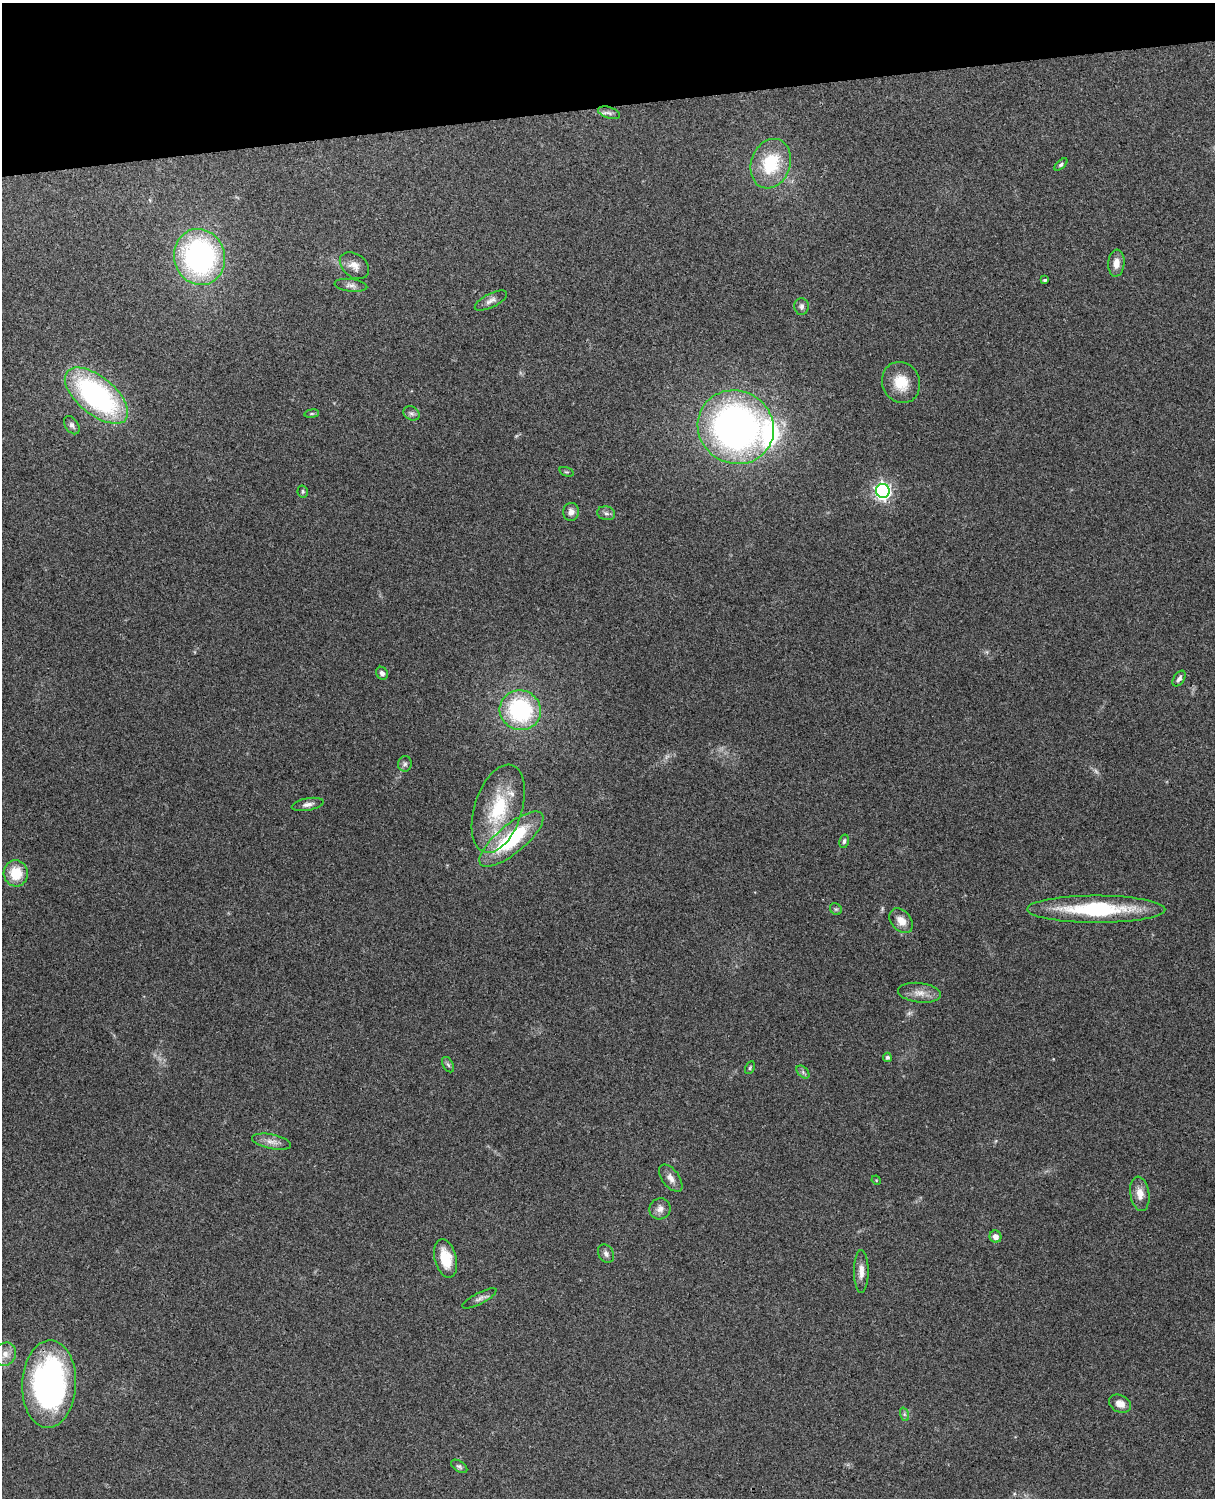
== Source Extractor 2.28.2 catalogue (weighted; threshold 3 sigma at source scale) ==
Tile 3 of 4 x 3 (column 3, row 1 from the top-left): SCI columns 2544-3756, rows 3155-4650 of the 5089 x 4927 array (HDU 1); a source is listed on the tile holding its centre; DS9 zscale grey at full resolution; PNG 1217 x 1500 px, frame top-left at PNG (2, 3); each listed source drawn as its Kron ellipse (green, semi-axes under 4 px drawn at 4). Shown black and unused: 7% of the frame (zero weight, under 3 of 4 exposures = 6% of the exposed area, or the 3 px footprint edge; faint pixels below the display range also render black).
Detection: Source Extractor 2.28.2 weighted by HDU 2 'WHT'; one run over the whole footprint, this tile lists its part. Background 0.277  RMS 0.0092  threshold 0.0412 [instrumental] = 3 sigma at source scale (4.5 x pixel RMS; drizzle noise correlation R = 1.50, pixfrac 1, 0.05/0.05 arcsec/px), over >= 5 px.
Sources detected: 58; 3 too faint to see at this stretch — neither listed nor drawn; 2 inside a brighter listed object's ellipse — not listed separately; the other 53 listed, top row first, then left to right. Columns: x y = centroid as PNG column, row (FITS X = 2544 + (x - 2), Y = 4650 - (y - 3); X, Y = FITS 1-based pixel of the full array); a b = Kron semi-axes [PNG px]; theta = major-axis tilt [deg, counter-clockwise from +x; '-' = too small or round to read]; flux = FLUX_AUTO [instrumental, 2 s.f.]
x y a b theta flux
609 113 11 5 -18 3.2
771 164 25 19 70 46
1061 165 8 4 42 1.6
199 257 28 25 -74 200
1116 263 13 8 86 8
354 266 16 11 -39 7.7
1045 280 4 3 - 1.5
351 285 16 6 -6 4
491 301 18 7 26 4.8
801 306 8 7 - 3.1
901 382 21 18 -63 21
96 396 38 18 -39 180
411 413 8 6 -30 2.7
312 414 7 3 8 1.3
72 425 10 6 -54 2.8
736 427 39 36 -30 400
566 472 7 4 -18 1.3
303 491 6 5 - 1.5
883 491 7 6 - 280
571 512 9 8 - 4.9
606 513 9 7 -12 3.1
382 673 7 5 -57 3.3
1179 679 9 5 56 2.8
520 710 21 19 -20 98
405 764 8 6 77 2.3
308 804 16 6 11 4.5
498 809 46 23 72 55
511 839 40 14 40 75
844 841 7 4 75 1.9
16 873 13 12 - 24
836 909 6 5 - 1.6
1096 909 69 13 0 87
901 921 14 10 -50 10
919 993 21 9 -7 9.4
887 1057 4 4 - 2.2
448 1065 8 5 -62 2
750 1068 7 4 64 1.4
803 1072 8 5 -46 2.1
272 1142 20 7 -11 7
671 1178 15 8 -52 6.1
876 1180 5 4 - 0.78
1140 1194 17 9 -82 9.5
660 1209 11 10 - 5.4
995 1237 6 6 - 5.8
606 1254 10 7 -59 3.3
446 1259 19 11 -76 24
861 1271 21 7 90 7.4
479 1298 19 5 27 4
5 1354 12 10 56 7.6
49 1384 44 27 88 250
1120 1404 11 8 -25 7.3
904 1414 7 4 -72 1.9
459 1466 9 5 -32 2.2